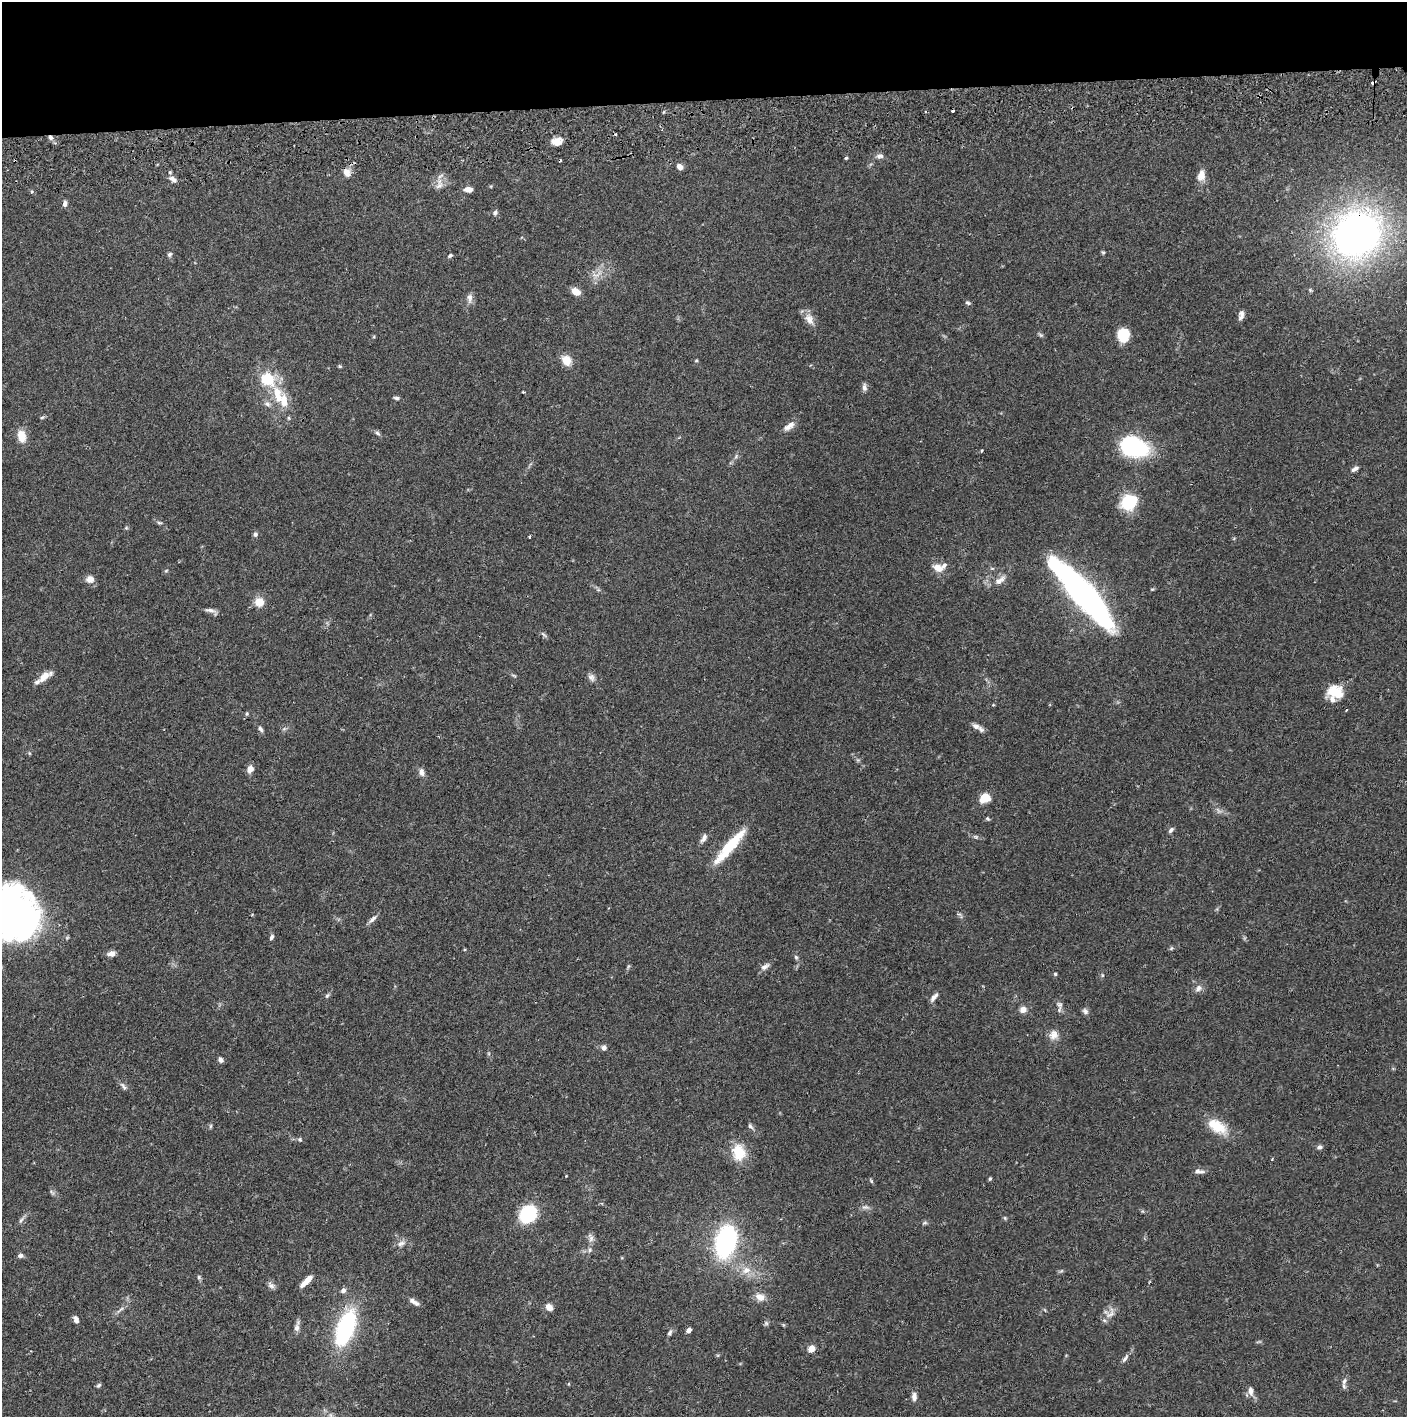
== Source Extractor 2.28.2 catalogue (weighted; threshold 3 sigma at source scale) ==
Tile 2 of 3 x 3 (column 2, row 1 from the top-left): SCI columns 1410-2814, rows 2886-4300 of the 4227 x 4358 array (HDU 1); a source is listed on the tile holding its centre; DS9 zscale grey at full resolution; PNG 1409 x 1419 px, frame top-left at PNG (2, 2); no overlay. Shown black and unused: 7% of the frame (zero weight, under 2 of 3 exposures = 3% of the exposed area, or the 3 px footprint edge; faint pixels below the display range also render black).
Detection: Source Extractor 2.28.2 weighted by HDU 2 'WHT'; one run over the whole footprint, this tile lists its part. Background 0.068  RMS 0.0048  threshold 0.0218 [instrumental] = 3 sigma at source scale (4.5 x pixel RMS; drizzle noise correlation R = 1.50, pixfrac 1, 0.05/0.05 arcsec/px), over >= 5 px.
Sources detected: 152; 1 too faint to see at this stretch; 3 inside a brighter object's white glare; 5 cosmic-ray / hot-pixel residue — not listed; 6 inside a brighter listed object's ellipse — not listed separately; the other 137 listed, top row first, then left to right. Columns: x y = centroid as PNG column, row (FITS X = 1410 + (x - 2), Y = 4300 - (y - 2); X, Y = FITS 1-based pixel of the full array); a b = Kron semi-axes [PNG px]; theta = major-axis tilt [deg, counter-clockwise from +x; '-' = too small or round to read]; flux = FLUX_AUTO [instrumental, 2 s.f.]
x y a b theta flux
50 137 7 6 - 1.6
557 141 12 8 7 4.2
880 156 10 7 4 1.8
846 158 4 4 - 0.65
680 167 8 6 -55 2
347 172 11 8 -65 3.3
1201 175 15 10 79 4
173 179 11 6 -30 2.1
439 186 14 9 43 3.2
468 189 9 6 -3 3.1
32 192 5 3 - 0.55
65 204 7 5 83 1.7
495 213 7 6 - 1.4
1357 234 46 40 42 240
1103 252 6 4 -67 0.65
169 254 6 5 - 1
450 255 5 4 - 0.86
597 274 21 8 24 4.8
576 292 10 7 -31 4.6
470 298 14 7 -89 2.3
968 303 7 5 -31 0.98
1242 313 8 8 - 1.7
809 319 17 10 -62 4.3
1123 335 12 10 85 13
566 360 11 9 -54 6.3
696 360 4 4 - 0.5
340 366 5 4 - 0.55
266 379 7 6 - 32
864 387 10 6 -84 1.7
523 392 3 3 - 0.48
280 397 42 16 -56 18
396 398 7 4 -9 1.1
42 418 6 3 21 0.63
789 426 17 7 36 3.3
377 433 8 5 -47 1.1
22 436 13 9 -80 6.7
1134 447 22 16 -20 63
736 456 7 4 57 0.89
1355 469 10 5 29 1.6
1129 502 10 8 30 39
160 523 8 4 -1 0.77
126 528 5 5 - 0.62
255 534 6 5 - 1.3
529 537 3 3 - 0.85
938 568 15 10 -25 4.3
992 568 6 4 -18 0.59
166 571 5 5 - 0.59
90 579 8 7 - 3.8
1000 580 19 9 35 4.2
1152 589 5 3 - 0.42
1083 595 83 17 -47 160
259 602 11 10 - 5.7
211 611 15 5 -22 2.1
544 634 11 3 -45 0.82
44 676 18 8 42 5.5
591 677 10 8 -56 1.9
1335 692 18 13 -13 11
993 705 4 3 - 0.41
247 714 6 4 70 0.66
976 726 13 8 -22 2.5
260 729 9 5 -61 1.2
29 753 5 3 - 0.51
250 769 8 6 61 3.5
422 772 10 7 -73 2.3
985 798 10 8 29 8.3
1218 811 10 5 -58 1.6
987 819 6 4 -34 0.66
1171 830 8 5 50 1.2
975 837 8 5 -19 1
704 838 14 6 61 2.1
730 846 50 10 49 19
17 915 46 43 78 260
960 915 11 4 -48 0.99
372 919 15 4 42 1.8
271 937 7 4 68 1.2
1171 948 6 5 - 0.69
111 953 11 6 13 2.2
796 957 7 5 -68 0.84
629 966 6 4 70 0.66
765 966 13 7 32 2.1
1055 974 4 4 - 0.68
1102 975 5 4 - 0.58
1198 988 10 8 43 2.2
327 995 6 5 - 0.85
934 997 13 5 50 2
1060 1005 12 8 -52 2
1023 1009 8 7 - 3
1085 1011 9 6 -50 1.5
1053 1035 13 12 - 3.7
604 1048 6 6 - 1.8
220 1060 6 5 - 1.6
123 1086 12 5 -59 1.4
211 1126 6 4 88 0.71
750 1126 8 5 -49 1.2
1217 1126 27 14 -32 12
300 1139 6 5 - 0.84
1319 1147 6 5 - 1.3
739 1152 22 17 -80 11
1272 1159 4 3 - 0.61
1198 1171 13 6 -5 2
566 1176 3 2 - 0.34
990 1178 4 3 - 0.68
871 1181 6 4 -55 0.68
52 1192 10 4 -56 0.96
865 1207 11 6 0 1.6
528 1214 15 12 53 36
1005 1218 5 4 - 0.59
21 1220 12 4 53 1.4
925 1223 8 4 8 0.84
591 1238 13 6 -76 2
725 1241 25 15 78 80
401 1243 13 7 19 2.5
590 1250 7 5 83 1.2
20 1256 7 5 -2 1.3
746 1270 12 10 24 4.7
199 1277 6 5 - 0.87
306 1281 15 5 45 5.4
271 1286 11 6 -33 1.7
343 1290 7 6 - 1.6
760 1297 14 10 -23 3.8
412 1301 11 7 -30 2.3
549 1307 9 7 -44 3
120 1309 14 4 38 1.6
1110 1313 20 9 55 3.9
76 1319 9 6 -64 1.8
766 1323 7 5 -44 0.86
346 1327 27 12 70 70
297 1328 11 7 82 2.1
689 1330 4 4 - 2.8
670 1333 9 5 70 1.2
811 1349 5 4 - 9.4
1125 1358 15 5 56 1.8
1344 1381 12 5 74 1.8
569 1384 4 3 - 0.51
98 1385 7 5 40 0.86
1251 1391 14 7 -81 2.5
914 1397 11 6 90 2.3
Overlapping masked pixels (flux is a lower limit): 3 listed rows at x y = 50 137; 1357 234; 1083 595
Isophote crosses this tile's border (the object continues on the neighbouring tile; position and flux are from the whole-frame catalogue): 1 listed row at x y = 17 915